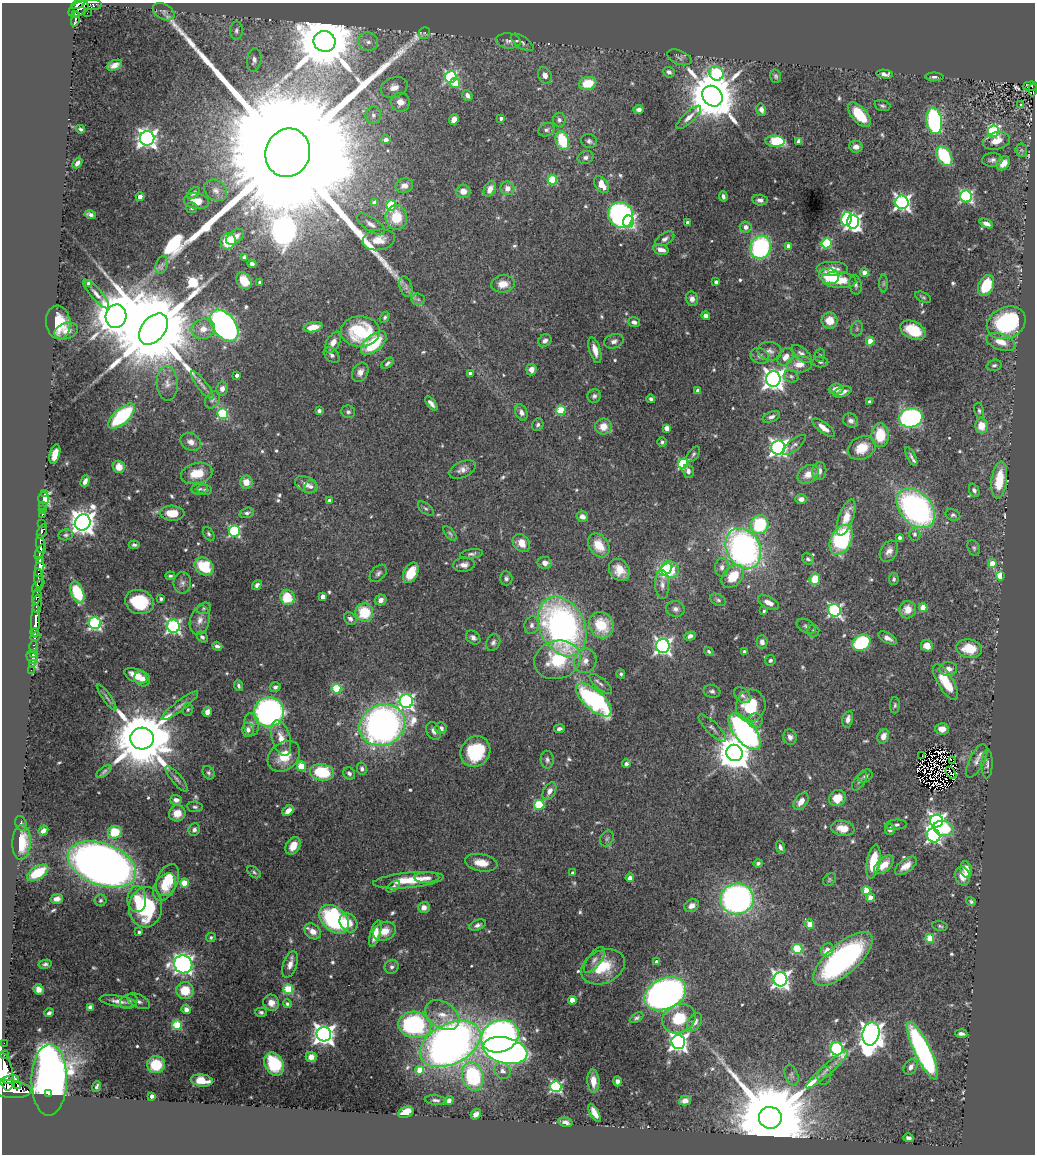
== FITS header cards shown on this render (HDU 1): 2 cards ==
NAXIS1  =                 1033
NAXIS2  =                 1152

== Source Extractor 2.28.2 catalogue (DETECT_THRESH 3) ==
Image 1033 x 1152 px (HDU 1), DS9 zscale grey, 1 PNG px = 1 image px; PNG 1037 x 1156 px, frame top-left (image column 1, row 1152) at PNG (2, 3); each listed source drawn as its Kron ellipse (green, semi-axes under 4 px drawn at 4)
Background 0.494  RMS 0.021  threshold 0.0616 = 3 sigma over >= 5 px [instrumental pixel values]
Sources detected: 649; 4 with non-positive FLUX_AUTO (blend fragments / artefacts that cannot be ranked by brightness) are neither listed nor drawn; of the other 645, the 500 brightest by FLUX_AUTO listed and drawn (145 fainter detections omitted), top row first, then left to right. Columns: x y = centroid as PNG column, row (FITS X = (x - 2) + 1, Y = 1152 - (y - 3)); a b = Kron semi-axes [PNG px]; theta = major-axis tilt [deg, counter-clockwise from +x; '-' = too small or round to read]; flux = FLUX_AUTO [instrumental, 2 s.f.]
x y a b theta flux
78 4 7 3 25 350
92 5 10 5 2 74
78 9 11 6 29 410
164 12 12 7 -30 4.8
87 13 2 2 - 25
75 14 3 3 - 100
76 19 7 3 78 170
236 30 9 6 90 5.1
424 33 6 5 - 2.8
324 41 11 10 - 16000
508 41 12 7 -5 6.7
368 42 10 9 - 9.5
522 42 13 6 -34 4.9
679 57 13 7 -22 4.6
254 60 12 7 81 6.5
114 65 8 5 23 8.5
669 72 6 5 - 5.8
716 73 7 6 - 140
885 74 8 4 -6 6.1
545 75 8 6 -62 7.2
776 76 7 5 -73 2.9
451 77 6 5 - 220
934 77 9 4 -1 4
455 83 5 5 - 34
588 83 9 6 12 41
1030 86 7 4 2 150
394 87 14 10 18 14
1033 90 6 3 88 92
467 95 6 4 -55 6.7
712 96 11 9 -47 8800
400 102 9 9 - 15
1021 105 3 3 - 5.6
882 106 8 5 -17 3.3
761 109 6 5 - 6.7
639 110 5 4 - 6.1
373 115 8 7 - 5.9
859 115 15 7 -49 48
689 117 16 5 43 8.3
501 118 3 3 - 4.4
454 119 6 4 63 11
559 120 7 6 - 4.6
934 121 13 7 -82 240
80 129 4 3 - 2.7
546 130 8 6 27 4.3
993 131 6 5 - 210
147 138 7 7 - 810
386 140 5 4 - 7.5
562 140 9 6 -72 66
589 141 8 7 - 4.4
775 141 9 5 -3 90
799 141 4 4 - 14
996 141 14 8 13 17
856 147 7 6 - 10
1021 150 6 6 - 3.2
288 153 24 22 70 210000
944 156 11 7 -61 83
585 157 8 6 20 5.2
992 160 10 6 4 5.2
77 163 6 4 51 5
1003 163 8 6 49 18
552 180 4 4 - 73
601 185 9 6 -54 21
404 186 9 7 19 8.2
507 188 7 7 - 10
490 189 8 5 63 12
216 190 12 10 -36 9.3
463 191 7 6 - 11
194 193 7 4 43 4.4
723 196 5 3 - 3.8
966 196 6 6 - 260
140 197 4 4 - 14
760 200 8 5 -5 5.5
196 201 13 8 -11 17
902 202 7 6 - 520
375 203 4 4 - 19
391 205 5 5 - 91
192 208 5 5 - 2.8
90 214 6 3 -13 4.7
621 215 13 12 - 330
396 217 12 11 - 43
847 219 7 5 79 150
628 222 6 5 - 280
853 222 7 6 - 470
687 223 4 3 - 7.1
986 223 7 4 -23 6.3
371 224 16 6 -34 9.7
746 227 6 5 - 7.1
235 237 10 6 36 10
665 239 10 6 31 5.2
379 240 16 10 10 22
228 241 8 7 - 55
826 243 5 5 - 120
788 246 4 4 - 9.9
761 247 12 10 74 230
661 250 8 5 -15 9.8
245 257 4 4 - 4.9
252 264 4 4 - 5.4
162 265 9 5 69 5
832 269 16 7 0 15
864 273 4 4 - 12
829 276 10 8 -15 68
839 280 17 8 -5 32
244 281 9 6 -55 27
260 282 3 3 - 3.2
716 282 4 4 - 3.3
89 283 4 4 - 8.8
503 284 12 8 7 18
884 284 9 4 89 2.8
855 285 10 6 -79 4.6
406 286 10 6 -74 5.7
986 286 11 7 68 48
96 294 18 5 -48 9
923 297 8 4 -26 2.6
418 299 6 6 - 3.2
692 299 7 6 - 7.7
116 316 12 10 77 6500
706 316 4 4 - 5.5
385 317 6 4 58 3.1
830 321 8 8 - 22
58 322 17 12 -85 44
634 322 6 4 -19 5
1006 323 20 15 26 150
224 325 18 11 -52 590
313 327 9 5 12 21
153 329 18 11 51 38000
203 329 12 10 13 16
857 329 8 5 71 2.9
913 330 14 8 -24 48
66 331 12 8 19 12
360 331 19 15 0 110
545 341 7 6 - 5
614 341 10 7 16 6.6
870 341 4 4 - 28
333 342 12 6 60 13
1001 342 15 8 -19 19
374 343 15 8 41 81
595 350 13 5 -74 13
770 351 12 9 -5 7.6
802 354 12 6 -39 6.5
332 355 9 6 -44 5.8
820 355 6 5 - 2.7
760 356 9 7 -29 6.8
786 357 10 7 53 11
820 362 8 5 -1 3.3
387 363 7 4 39 3.7
799 364 13 8 5 16
994 365 7 5 17 3.6
531 370 6 5 - 9.2
360 372 10 7 61 9
470 373 4 3 - 5.5
237 375 4 3 - 6.2
791 376 7 6 - 3.3
773 379 7 7 - 1000
167 383 17 10 -88 14
202 385 17 5 -52 7.6
222 389 7 6 - 6.8
836 389 7 5 5 9.7
698 391 4 4 - 14
842 392 9 5 20 8.2
594 396 7 6 - 4.2
651 399 4 3 - 3.4
212 400 9 6 56 5.1
869 401 3 3 - 2.5
431 403 8 4 -51 5.8
561 410 5 4 - 71
319 411 4 4 - 3.6
979 411 8 4 -78 3.2
348 412 7 6 - 4.2
521 412 8 6 -65 6.5
222 414 5 5 - 110
122 416 17 7 42 120
771 417 9 5 21 5.3
911 418 12 9 12 390
851 420 8 6 -33 5.3
538 425 6 5 - 3.8
981 426 7 6 - 24
603 427 8 8 - 18
667 428 4 4 - 17
823 428 13 5 -37 13
880 435 12 8 -89 44
191 442 10 8 -25 9.8
662 442 5 4 - 2.8
794 445 14 5 40 5.3
778 448 7 7 - 570
862 448 15 11 27 31
55 454 10 5 75 18
693 454 9 5 53 3.2
911 457 10 4 -64 3.9
683 464 5 5 - 120
119 467 6 6 - 17
463 469 14 8 25 9.7
688 471 7 5 -73 5.8
819 471 9 7 83 8.8
197 473 16 10 14 32
808 474 11 8 34 17
999 480 18 7 83 49
85 481 6 4 66 6.4
246 482 6 6 - 15
306 484 12 7 -26 8.6
311 487 7 6 - 4.4
200 489 8 5 8 3.5
204 490 7 5 -7 2.7
974 490 7 5 -66 5.4
44 493 3 2 - 8.8
44 498 6 5 - 86
801 499 6 5 - 8.1
329 501 4 4 - 8.1
43 505 2 2 - 9.8
426 508 9 5 -39 3.1
916 508 23 15 -47 400
42 510 3 2 - 11
172 513 12 7 -2 29
247 513 7 5 14 3.7
43 514 4 3 - 37
953 515 7 5 -24 3.2
582 517 6 5 - 8.5
846 517 19 7 70 25
83 522 8 7 - 1600
42 524 3 3 - 63
760 525 10 8 68 89
42 531 8 3 63 410
234 531 5 5 - 190
209 534 7 5 -58 3
450 534 9 4 -48 2.8
915 534 6 6 - 5
66 535 7 5 10 3.1
900 537 4 4 - 4.7
841 540 16 10 63 170
521 543 10 8 -51 17
40 544 9 3 -87 990
134 545 5 3 - 3.5
599 545 13 9 -56 29
743 548 21 16 -62 510
974 548 8 6 -64 3.1
889 551 11 8 58 9.3
40 552 8 3 60 680
472 554 11 4 8 4.4
808 559 6 5 - 3.1
39 561 4 3 - 410
545 563 7 6 - 8.9
992 564 4 4 - 33
464 565 11 7 5 8.2
204 566 10 8 -38 63
722 567 9 7 82 5.7
40 568 9 4 80 1700
670 569 9 8 - 120
619 570 12 9 -54 20
666 570 7 5 42 72
378 573 10 7 46 4.9
411 573 11 7 62 32
170 576 5 3 - 2.7
733 576 13 9 47 36
1000 576 4 4 - 64
38 578 10 3 -85 400
506 578 7 6 - 4
815 579 5 5 - 35
894 579 6 5 - 3.1
182 583 10 9 - 6.5
257 585 5 4 - 4.3
662 585 14 7 -88 9.3
38 586 8 4 47 470
77 593 11 6 -69 69
37 596 8 3 77 380
287 597 7 7 - 44
323 597 4 4 - 13
161 599 4 3 - 4.1
381 600 6 5 - 8.4
718 600 8 5 -29 3.7
139 602 14 12 -18 74
768 603 11 6 -26 11
37 604 9 4 85 290
204 608 7 5 19 2.5
923 608 4 4 - 39
675 609 9 8 - 6.4
834 610 6 6 - 320
908 610 9 8 - 18
764 611 4 3 - 2.5
364 612 9 9 - 51
350 619 7 5 -49 4.9
200 620 15 9 76 12
36 621 17 3 89 1300
95 623 6 6 - 300
532 625 9 7 78 5.9
601 625 13 12 - 52
173 626 6 6 - 350
562 626 31 22 -64 520
806 626 10 6 -29 4.6
813 631 6 6 - 3.2
35 633 4 3 - 670
35 636 5 3 - 570
690 636 6 4 22 6.1
202 637 6 4 -41 3.4
473 638 8 6 -42 6
888 638 10 5 -28 6.8
762 642 6 5 - 6.5
493 643 9 6 64 4.8
862 643 9 7 30 120
217 646 5 4 - 3.8
663 646 7 7 - 500
927 646 6 5 - 15
34 647 6 3 -90 42
969 649 13 9 -8 41
709 651 5 4 - 2.7
744 652 3 3 - 2.8
33 653 3 2 - 16
32 657 7 5 -62 28
557 660 23 19 15 80
770 660 5 5 - 3.9
585 661 12 11 - 13
32 664 4 3 - 25
948 669 9 7 6 10
31 670 2 2 - 12
621 674 4 3 - 2.6
136 676 12 6 -24 19
142 679 8 7 - 9
946 682 20 7 -59 46
601 684 14 5 -40 5.1
239 686 5 3 - 3.2
275 687 5 5 - 3.6
336 689 5 4 - 95
712 691 8 6 -14 4.3
742 695 9 6 -43 4.4
107 697 15 4 -55 4.2
594 700 22 10 -42 270
406 701 7 7 - 390
895 705 8 5 88 2.9
180 706 22 5 37 8.5
751 706 16 15 - 56
188 709 6 5 - 2.5
207 712 5 4 - 8.7
269 712 15 14 - 510
848 719 8 5 76 7.4
755 720 7 7 - 4.5
251 724 11 7 -86 8
382 725 23 20 24 780
441 728 6 5 - 5.4
712 728 18 6 -44 6.6
559 729 5 3 - 4.4
942 729 7 5 -3 14
248 730 7 6 - 6.1
434 731 9 7 -61 6.7
745 731 22 10 -51 470
883 736 7 5 68 12
790 737 8 7 - 6.6
142 738 11 11 - 14000
281 738 18 9 -73 19
475 752 16 14 53 72
734 753 8 8 - 3700
284 756 18 13 41 36
922 756 2 2 - 2.5
547 760 9 6 -87 4.5
953 761 3 2 - 6.3
977 761 18 7 63 9.6
626 764 4 4 - 3.9
987 764 14 5 88 5
301 766 4 4 - 54
362 769 6 5 - 4.3
104 771 9 4 38 3
322 772 12 8 -10 78
209 773 7 5 -58 3.3
349 773 7 5 -55 4.9
951 773 7 3 -54 2.9
865 776 8 6 38 5.1
176 779 16 5 -50 5.1
859 781 10 5 55 3.7
549 791 9 6 61 7.7
837 798 8 8 - 25
176 800 6 5 - 6.5
801 801 9 6 54 13
539 805 5 5 - 83
195 807 8 5 -7 3.3
288 811 6 4 40 12
177 813 8 8 - 16
937 821 6 6 - 610
21 824 8 5 -68 3.4
896 825 11 5 4 3.9
843 828 12 7 -10 19
944 828 10 7 -13 63
890 829 6 5 - 5.9
194 830 6 5 - 5.1
43 831 5 4 - 7
115 832 7 6 - 40
934 836 7 6 - 350
607 838 8 6 59 3.9
21 842 17 9 87 38
293 846 9 6 59 19
780 847 6 4 -73 4.3
873 862 17 6 80 49
481 863 16 8 -10 20
758 863 5 4 - 3.2
102 864 35 21 -20 1600
884 865 12 6 43 20
906 866 13 6 36 15
966 870 8 5 -79 17
254 872 8 5 -39 2.8
38 873 12 6 31 42
572 873 3 3 - 3.9
962 876 9 7 -77 18
427 878 12 5 2 7.2
630 878 4 4 - 9.8
167 880 17 10 66 29
408 880 35 7 5 39
829 880 7 5 48 2.5
185 883 4 4 - 50
164 887 15 10 57 43
393 887 8 3 38 3.6
866 891 4 4 - 45
870 898 4 4 - 24
57 899 6 4 10 8.4
137 899 13 9 -89 24
737 899 17 15 7 480
101 900 6 6 - 3.5
971 901 5 4 - 2.7
692 906 7 6 - 8.5
146 907 20 16 85 140
424 907 6 5 - 9.8
334 919 17 12 -43 200
348 923 10 8 -51 19
810 924 5 4 - 31
478 925 8 5 23 5.1
940 926 8 5 -12 2.6
313 931 9 7 -41 13
384 931 12 9 24 19
139 932 3 3 - 3.2
375 934 14 5 74 15
211 937 5 4 - 2.6
930 938 4 4 - 54
797 949 5 5 - 94
827 950 7 5 57 15
843 959 37 15 41 330
594 960 15 6 54 7.6
657 962 4 4 - 10
45 964 6 4 14 3.5
183 964 9 8 - 650
290 964 14 7 71 11
392 967 7 6 - 4.5
603 967 23 16 24 51
780 979 7 7 - 720
38 989 5 5 - 11
288 989 5 5 - 87
185 990 8 8 - 35
665 994 22 15 26 960
572 1000 4 4 - 32
118 1001 19 5 -9 9.9
129 1001 9 7 21 5.6
139 1001 12 6 -26 5.7
271 1003 8 8 - 12
287 1004 4 4 - 2.9
90 1007 4 4 - 13
186 1009 5 4 - 8.7
261 1012 6 4 -4 3.3
49 1013 5 3 - 3.9
442 1015 18 13 -35 21
637 1018 7 4 30 3.4
679 1019 17 14 25 48
695 1022 10 6 60 9.6
177 1025 5 5 - 81
415 1025 16 13 -11 190
324 1034 7 7 - 1000
871 1034 12 8 79 1500
961 1034 6 3 -5 4.8
500 1036 19 15 22 460
678 1042 7 7 - 720
4 1043 2 2 - 7.1
450 1044 32 20 27 1400
837 1049 6 6 - 260
505 1050 22 13 -14 1100
923 1051 32 8 -64 450
4 1054 3 2 - 86
311 1057 5 5 - 12
156 1064 9 8 - 48
274 1064 12 9 -62 79
911 1067 8 6 54 7.6
827 1069 28 5 42 12
420 1070 4 4 - 30
502 1071 9 7 -45 7.5
5 1072 19 8 -79 4600
791 1075 11 6 -70 5
473 1076 14 10 -73 160
824 1076 9 6 78 4
11 1080 8 3 6 830
49 1080 35 17 89 1700
202 1080 11 6 -7 25
593 1081 11 6 -87 13
617 1081 5 4 - 4.3
17 1086 3 3 - 200
556 1086 5 5 - 230
96 1087 5 3 - 3.9
10 1089 22 8 -6 4000
48 1093 3 2 - 78
152 1096 4 3 - 5.8
436 1100 11 4 -6 4
449 1100 5 4 - 7
685 1101 6 4 16 6.9
406 1112 8 5 25 27
594 1113 10 4 -61 11
476 1114 5 4 - 7.8
770 1118 11 11 - 36000
566 1122 7 4 -13 5.5
908 1138 5 4 - 4.4
At the frame edge (FLAGS 8, measured only in part): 4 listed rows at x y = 78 4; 1033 90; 5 1072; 10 1089
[145 fainter detections neither listed nor drawn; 4 non-positive-flux detections neither listed nor drawn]